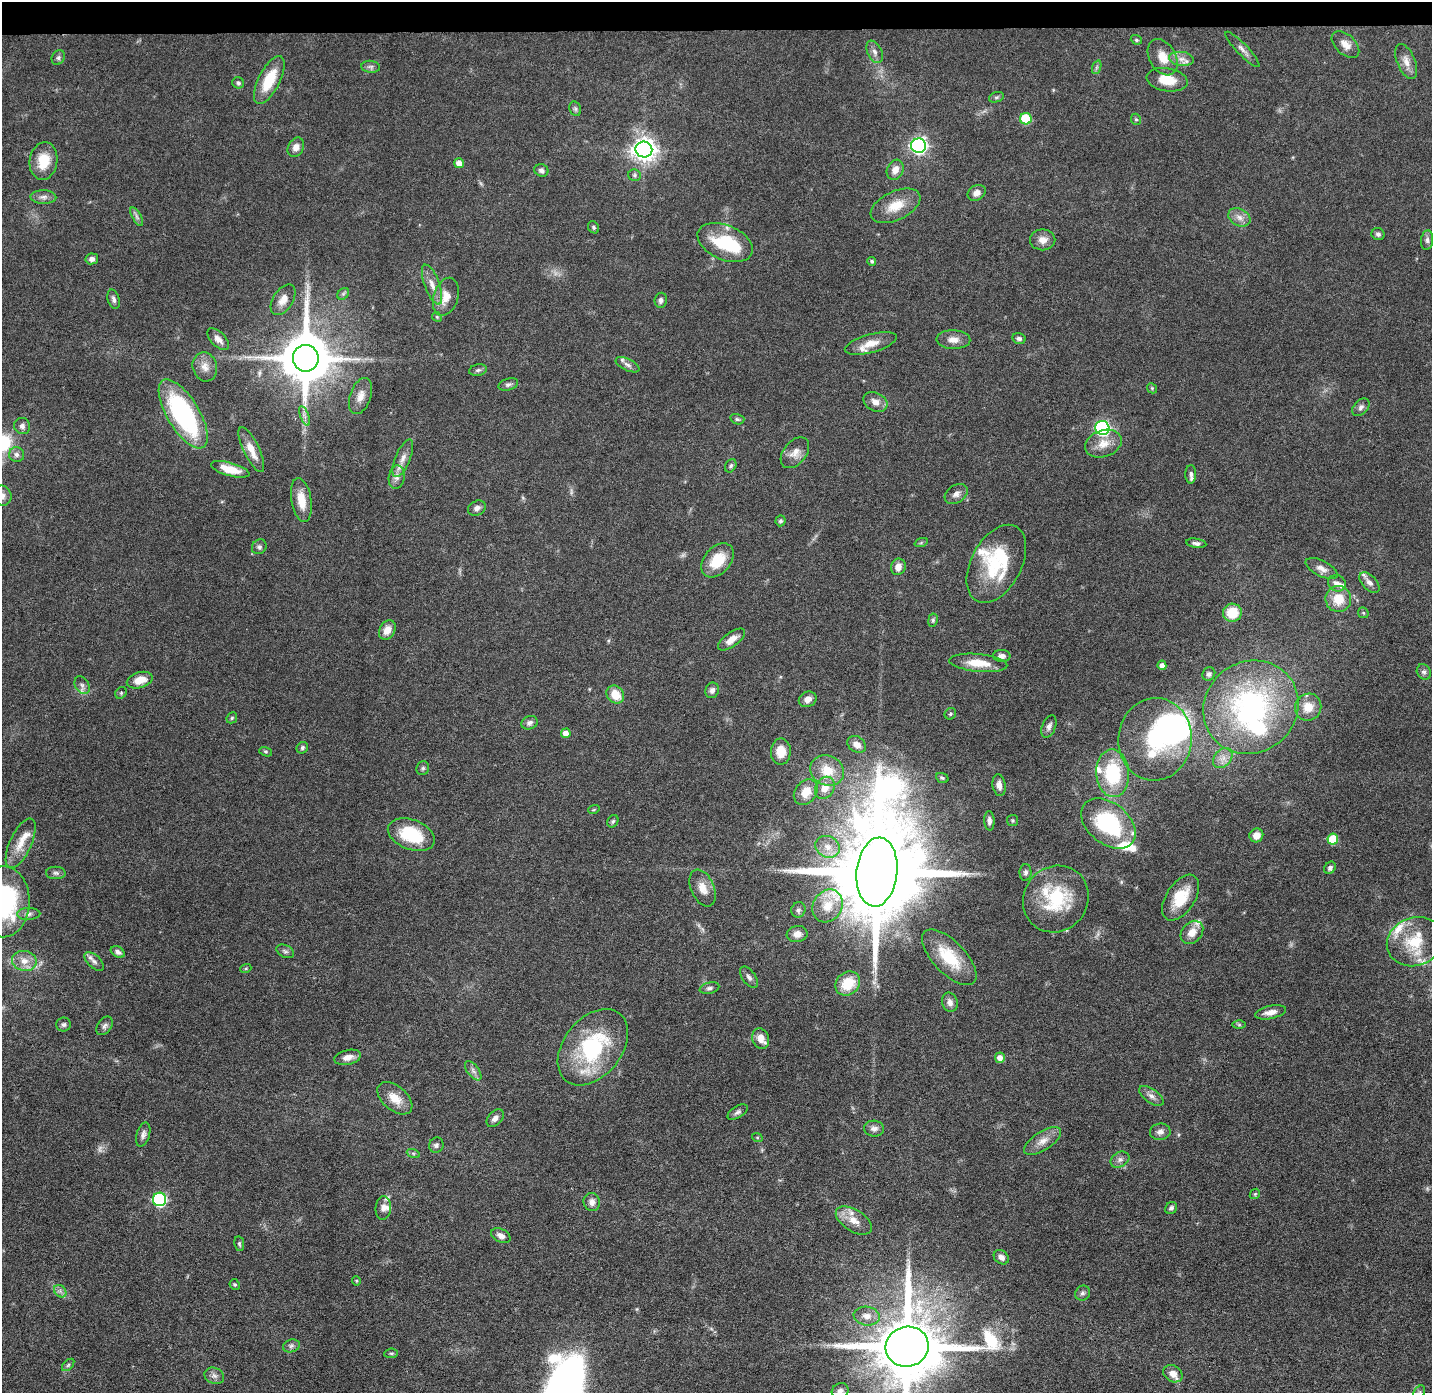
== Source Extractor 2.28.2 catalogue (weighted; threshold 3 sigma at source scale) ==
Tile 2 of 3 x 3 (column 2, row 1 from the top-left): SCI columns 1430-2859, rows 2856-4246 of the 4288 x 4319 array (HDU 1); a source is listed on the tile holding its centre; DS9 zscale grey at full resolution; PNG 1434 x 1395 px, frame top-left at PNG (2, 2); each listed source drawn as its Kron ellipse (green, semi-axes under 4 px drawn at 4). Shown black and unused: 2% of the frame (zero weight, under 4 of 8 exposures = <1% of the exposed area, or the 3 px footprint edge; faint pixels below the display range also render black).
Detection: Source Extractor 2.28.2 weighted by HDU 2 'WHT'; one run over the whole footprint, this tile lists its part. Background 0.0817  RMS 0.0032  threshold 0.0133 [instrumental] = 3 sigma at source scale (4.09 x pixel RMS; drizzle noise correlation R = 1.36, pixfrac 0.8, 0.05/0.05 arcsec/px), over >= 5 px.
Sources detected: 233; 4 too faint to see at this stretch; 6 inside a brighter object's white glare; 1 long thin detection or spike segment (spike, bleed or trail) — neither listed nor drawn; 23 inside a brighter listed object's ellipse — not listed separately; the other 199 listed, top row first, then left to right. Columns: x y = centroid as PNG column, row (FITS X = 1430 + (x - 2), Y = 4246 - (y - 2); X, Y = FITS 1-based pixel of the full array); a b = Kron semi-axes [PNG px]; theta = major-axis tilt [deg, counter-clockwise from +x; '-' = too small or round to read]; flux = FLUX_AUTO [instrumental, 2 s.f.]
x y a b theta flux
1136 40 6 4 -21 0.44
1345 44 16 10 -43 2.8
1242 49 24 5 -46 1.6
875 52 12 7 -64 1.4
1163 57 19 13 -59 4.7
58 58 8 6 58 0.76
1181 59 12 7 -6 1.9
1406 61 18 9 -67 2.8
371 67 9 6 -5 0.87
1097 67 7 4 71 0.58
269 80 26 10 63 9.9
1167 80 21 11 -9 6.1
238 83 6 5 - 0.66
996 97 8 5 19 0.57
575 109 7 5 -69 0.65
1026 119 6 5 - 14
1136 119 6 5 - 0.45
919 146 7 7 - 100
296 147 10 7 63 1.9
644 150 8 8 - 250
43 161 19 14 81 7.1
459 163 5 5 - 2.4
541 170 7 6 - 0.95
895 170 10 8 64 2.4
635 175 6 6 - 0.59
977 193 9 7 32 1.7
43 197 13 7 -1 1.5
895 206 26 14 25 6.3
137 217 10 4 -60 0.91
1239 217 12 8 -28 2.1
594 227 6 5 - 0.54
1378 234 6 6 - 0.83
1043 240 12 10 1 2.7
1427 240 10 6 84 0.96
725 243 29 17 -23 18
92 259 6 5 - 1.2
872 261 4 4 - 0.54
432 284 21 7 -70 2.9
343 294 7 5 45 0.69
446 297 19 12 72 4.2
114 299 10 5 -75 1
283 300 17 10 57 2.8
661 300 7 6 - 1.1
437 317 5 4 - 0.4
218 339 13 7 -45 1.9
1019 339 7 5 -14 0.86
953 340 17 9 -2 2.5
871 343 27 9 15 4.3
306 358 13 13 - 1800
627 365 13 5 -26 1.2
205 367 15 12 -76 2.7
478 370 9 5 10 0.76
508 384 10 6 17 0.86
1152 388 5 4 - 0.38
361 396 19 10 70 2.9
875 402 12 9 -28 2.4
1361 407 10 6 46 1.1
183 414 39 16 -59 48
304 416 10 3 -69 0.83
737 419 7 5 -15 0.57
22 426 8 7 - 1.1
1102 428 7 7 - 59
1103 444 19 13 19 4.2
251 450 24 8 -64 4.3
795 453 18 11 51 2.9
17 455 7 7 - 1.1
403 458 20 7 67 2.7
731 466 7 5 61 0.64
230 469 20 6 -16 5.5
1191 474 9 5 -90 0.82
397 477 12 8 81 1.7
956 494 12 8 33 1.7
2 496 10 9 - 1.9
301 500 22 10 -80 5.4
477 508 9 7 28 1.4
780 521 5 5 - 0.64
921 543 7 4 19 0.45
1196 543 10 4 -8 0.99
259 547 8 7 - 0.81
717 560 19 13 48 8.2
996 564 42 25 62 18
898 567 8 7 - 2.3
1322 568 17 8 -26 2.2
1337 583 9 8 - 2
1369 583 12 7 -46 1.6
1338 599 13 13 - 6.1
1232 613 9 9 - 7.2
1363 613 6 5 - 0.41
933 620 7 4 81 0.62
387 630 10 7 60 2.8
731 639 16 7 36 2.8
1002 656 8 6 -1 1.2
978 663 29 9 -5 5.8
1162 665 5 4 - 1.5
1424 672 8 6 -61 0.85
1209 674 7 6 - 0.9
140 680 13 8 17 3.8
82 685 9 7 -56 1.2
712 690 8 6 69 1.3
121 693 6 5 - 0.48
615 695 10 8 -48 5.2
808 699 9 7 24 1.8
1251 707 49 45 39 70
1308 707 14 13 - 4.5
950 714 6 5 - 0.56
232 718 6 5 - 0.42
529 723 8 6 26 1.1
1049 726 12 6 68 1.2
566 733 5 5 - 2.4
1155 739 41 37 85 31
857 744 10 7 -36 2.4
302 748 6 5 - 0.63
781 751 13 10 88 4.6
266 752 6 4 -17 0.44
1223 758 11 8 47 2.2
423 768 7 6 - 0.63
827 771 17 14 -27 6.2
1113 773 24 16 -86 19
942 778 6 4 -22 0.49
999 785 11 6 -80 1.8
825 788 11 9 59 3.4
806 792 14 10 52 4.4
594 809 6 3 20 0.33
1013 820 5 5 - 0.45
613 821 6 5 - 0.56
989 821 9 5 -87 1.3
1108 823 31 20 -39 28
411 835 24 15 -21 14
1256 835 7 6 - 3
1333 839 5 5 - 8.5
21 843 27 11 65 5
827 847 12 10 -27 3.4
1330 868 6 5 - 0.88
877 872 35 20 84 8100
1026 872 8 6 88 0.84
56 873 10 6 -1 0.88
703 888 19 11 -66 3.7
1181 898 26 14 56 9.2
1056 899 34 32 51 19
3 902 35 26 89 41
828 906 17 14 58 5.9
798 910 8 7 - 0.87
29 914 11 6 1 1.2
1192 932 13 9 47 3.2
797 934 10 8 8 1.9
1415 942 29 24 20 12
285 951 9 6 -27 0.82
118 952 7 5 -31 1
949 957 35 16 -46 12
24 961 12 10 -12 3.2
94 961 12 6 -43 1.3
246 968 5 3 - 0.33
749 977 12 6 -56 1.2
848 984 13 11 42 8.3
709 988 10 5 14 0.87
950 1002 10 7 -72 1.6
1270 1012 16 6 12 2.4
64 1025 7 7 - 0.8
1239 1025 6 4 -1 0.39
105 1026 10 7 54 1
761 1039 10 8 -74 3
593 1047 43 29 51 32
348 1057 13 7 12 2.2
1000 1058 5 5 - 2.2
473 1071 11 5 -53 1.2
1151 1096 14 7 -36 1.6
395 1098 20 12 -40 4.8
738 1112 11 5 32 0.92
495 1118 10 6 46 1.5
874 1129 10 8 -5 1.5
1160 1132 10 8 7 1.4
143 1135 12 6 73 1.3
757 1137 5 3 - 0.3
1043 1141 21 9 33 3.1
436 1145 8 7 - 0.9
413 1153 7 4 -19 0.54
1120 1160 10 7 29 1.3
1255 1194 6 4 45 0.43
160 1199 7 6 - 46
592 1202 9 8 - 1.7
383 1208 12 8 84 1.6
1171 1208 6 5 - 0.75
854 1221 20 10 -32 4
501 1236 10 6 -27 1.7
239 1244 7 5 -79 0.53
1001 1257 8 6 -39 1.4
356 1281 5 3 - 0.31
235 1284 5 5 - 0.43
60 1291 7 5 -46 0.96
1082 1293 8 7 - 0.87
867 1316 13 9 -9 2.5
291 1346 8 6 16 0.89
907 1347 22 20 14 4000
391 1353 7 5 6 0.55
68 1365 7 4 45 0.56
1173 1374 10 8 -34 2.5
214 1376 10 8 -20 1.4
840 1391 8 7 - 1.4
1419 1392 7 5 58 0.64
Isophote crosses this tile's border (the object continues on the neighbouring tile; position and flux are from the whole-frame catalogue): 5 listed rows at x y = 2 496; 3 902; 907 1347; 840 1391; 1419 1392